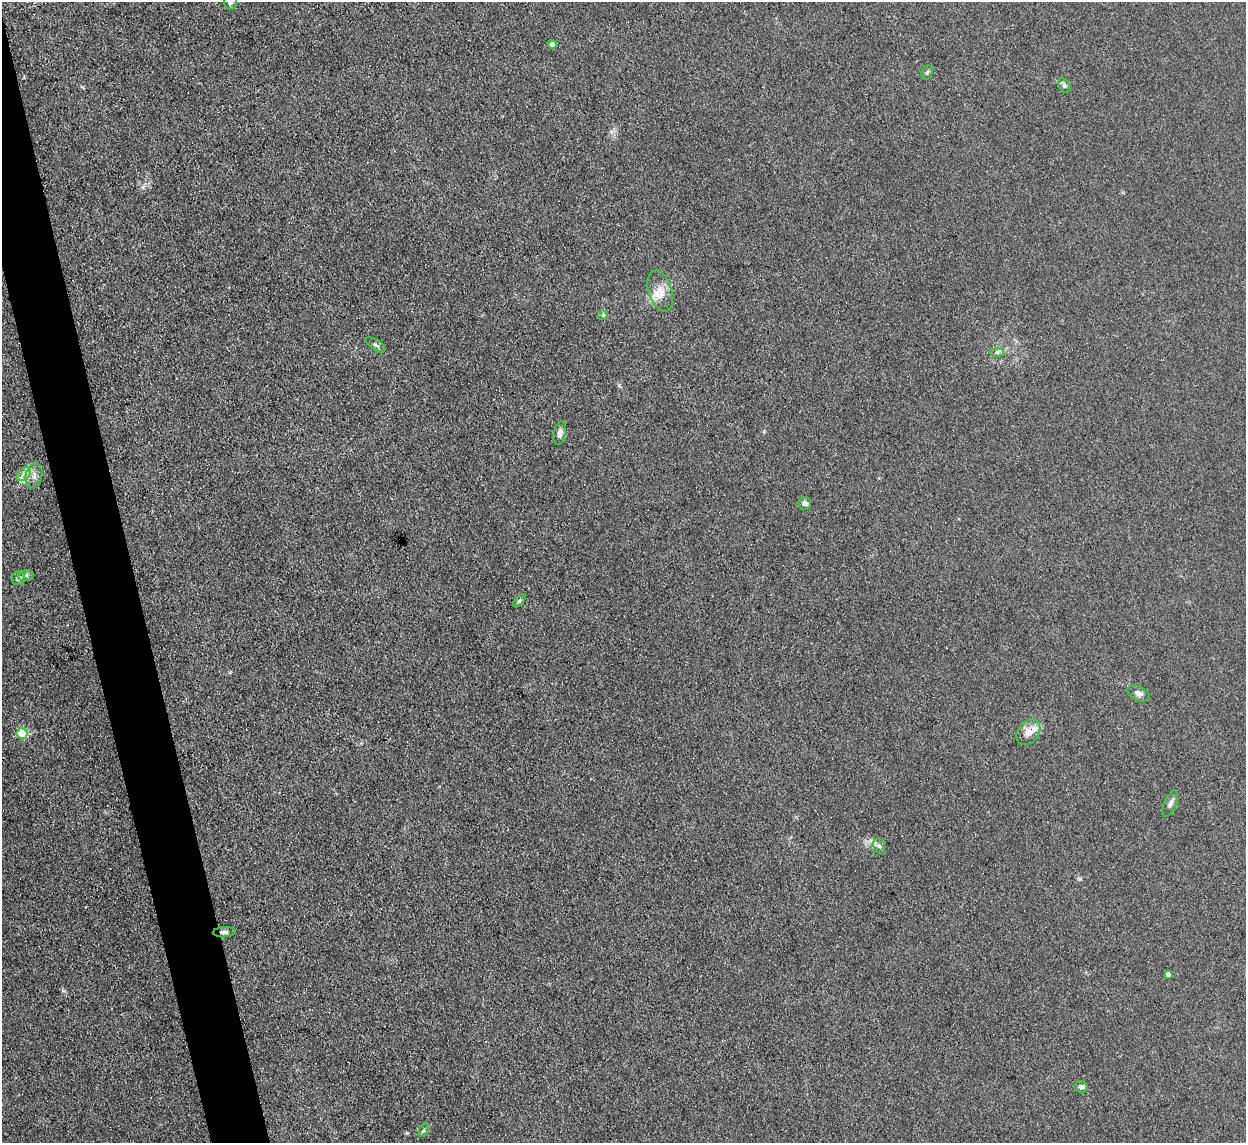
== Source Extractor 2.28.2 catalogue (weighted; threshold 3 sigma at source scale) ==
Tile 11 of 4 x 4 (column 3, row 3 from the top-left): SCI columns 2489-3732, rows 1397-2537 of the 4977 x 4957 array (HDU 1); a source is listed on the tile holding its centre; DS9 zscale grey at full resolution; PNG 1248 x 1145 px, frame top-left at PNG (2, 2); each listed source drawn as its Kron ellipse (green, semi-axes under 4 px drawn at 4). Shown black and unused: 4% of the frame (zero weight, under 3 of 4 exposures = <1% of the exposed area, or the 3 px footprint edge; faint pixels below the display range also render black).
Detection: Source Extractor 2.28.2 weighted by HDU 2 'WHT'; one run over the whole footprint, this tile lists its part. Background 0.0975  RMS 0.0072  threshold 0.0325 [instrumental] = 3 sigma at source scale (4.5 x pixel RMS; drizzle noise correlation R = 1.50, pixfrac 1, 0.05/0.05 arcsec/px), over >= 5 px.
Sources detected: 25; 1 inside a brighter listed object's ellipse — not listed separately; the other 24 listed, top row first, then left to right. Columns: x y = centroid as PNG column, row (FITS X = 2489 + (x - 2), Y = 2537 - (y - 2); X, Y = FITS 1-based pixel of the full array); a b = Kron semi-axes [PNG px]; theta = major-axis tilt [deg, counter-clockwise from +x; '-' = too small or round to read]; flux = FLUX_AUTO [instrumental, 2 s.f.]
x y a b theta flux
230 2 7 6 - 1.8
552 44 5 4 - 3.2
927 72 7 5 68 1.5
1064 86 8 5 -60 1.5
660 291 21 11 -72 10
603 315 5 5 - 1.2
376 345 11 5 -34 1.9
997 352 7 4 0 1.6
560 433 12 6 80 3.3
24 474 8 5 44 2.8
34 475 12 8 77 4.3
805 503 6 6 - 2.3
26 575 8 5 16 1.9
18 578 7 6 - 1.8
519 601 8 4 45 1.2
1139 693 12 7 -24 3.3
1028 732 14 10 52 6.5
22 733 5 5 - 45
1170 803 14 6 67 2.9
879 846 8 5 -66 2
224 932 11 5 3 2.2
1168 974 4 4 - 3.1
1081 1087 6 5 - 2.1
424 1130 7 4 71 1.1
Overlapping masked pixels (flux is a lower limit): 2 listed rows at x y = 1028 732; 224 932
Isophote crosses this tile's border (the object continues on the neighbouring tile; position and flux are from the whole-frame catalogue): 1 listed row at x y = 230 2